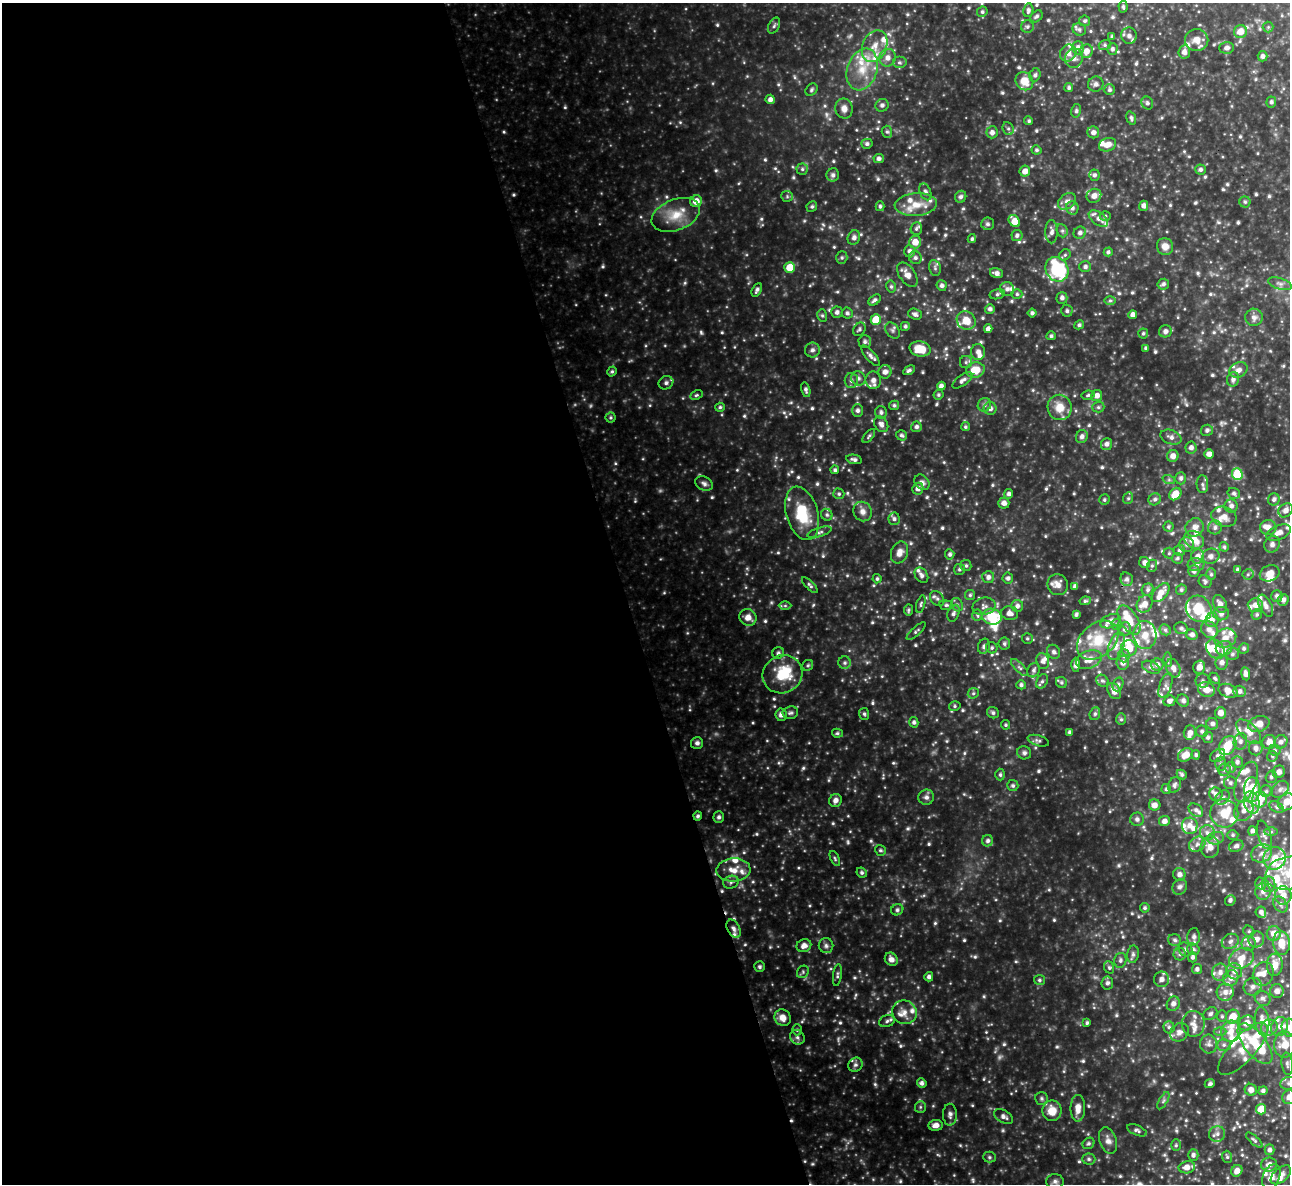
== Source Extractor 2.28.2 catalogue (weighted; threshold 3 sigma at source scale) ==
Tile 9 of 4 x 4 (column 1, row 3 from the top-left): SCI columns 1-1288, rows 1445-2626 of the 5153 x 5132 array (HDU 1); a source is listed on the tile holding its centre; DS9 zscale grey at full resolution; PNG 1292 x 1186 px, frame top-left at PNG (2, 3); each listed source drawn as its Kron ellipse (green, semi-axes under 4 px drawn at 4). Shown black and unused: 48% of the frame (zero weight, under 3 of 4 exposures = <1% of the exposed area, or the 3 px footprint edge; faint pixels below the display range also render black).
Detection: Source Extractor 2.28.2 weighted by HDU 2 'WHT'; one run over the whole footprint, this tile lists its part. Background 0.355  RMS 0.037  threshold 0.165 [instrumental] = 3 sigma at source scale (4.5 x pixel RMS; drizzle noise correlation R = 1.50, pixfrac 1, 0.05/0.05 arcsec/px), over >= 5 px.
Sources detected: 914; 4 too faint to see at this stretch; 3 inside a brighter object's white glare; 1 cosmic-ray / hot-pixel residue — neither listed nor drawn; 115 inside a brighter listed object's ellipse — not listed separately; of the other 791, all 500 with FLUX_AUTO >= 5.94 (the completeness limit of this list) listed and drawn (291 fainter detections not listed), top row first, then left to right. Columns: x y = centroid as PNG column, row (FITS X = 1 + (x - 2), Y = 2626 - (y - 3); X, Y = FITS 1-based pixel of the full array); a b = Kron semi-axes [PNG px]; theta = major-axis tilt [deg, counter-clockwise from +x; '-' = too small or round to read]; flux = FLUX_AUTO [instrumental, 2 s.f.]
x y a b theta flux
1123 7 6 4 -87 6
1028 10 7 5 80 10
982 12 5 5 - 7.1
1036 16 7 5 42 8.3
1085 21 5 5 - 6.9
774 26 8 5 63 8.1
1027 27 6 6 - 8.5
1268 27 5 5 - 6.1
1079 29 7 6 - 8.9
1240 31 6 6 - 41
1112 36 3 3 - 6.3
1129 36 8 7 - 15
1197 40 11 11 - 34
1105 45 6 5 - 6.6
875 46 16 12 67 54
1078 48 6 6 - 21
1227 48 7 6 - 14
1112 49 5 5 - 10
1086 51 7 6 - 29
1184 52 7 6 - 16
1068 53 9 8 - 27
1263 56 5 5 - 13
887 58 9 8 - 24
1074 58 9 9 - 22
899 62 7 6 - 8.6
862 69 21 15 71 93
1035 75 7 5 73 7.8
1024 81 9 8 - 52
1096 84 8 7 - 12
1069 88 4 4 - 7.8
811 90 7 5 49 6.9
1109 90 5 5 - 8.3
770 99 4 4 - 15
1271 102 5 5 - 8.5
1147 103 6 5 - 8.6
882 105 7 6 - 12
844 109 10 8 -78 24
1076 111 7 5 76 7.2
1131 118 7 4 -73 8.8
1029 121 4 4 - 7.1
1008 129 7 5 -68 7.8
887 132 6 5 - 6.7
992 132 6 5 - 15
1093 132 6 6 - 16
867 144 5 5 - 9.5
1108 145 9 6 21 31
1036 150 5 4 - 6.6
879 159 5 4 - 11
802 169 5 5 - 7
1200 169 5 5 - 10
1025 171 5 5 - 25
833 175 6 6 - 12
1094 175 5 5 - 9.1
925 192 9 5 -68 11
787 196 6 5 - 6.1
1094 196 7 6 - 21
961 197 6 5 - 9.7
696 201 6 5 - 37
1067 201 10 7 41 17
1245 202 5 5 - 6.3
916 205 21 11 4 61
812 206 5 5 - 6.5
880 206 5 4 - 7.4
1144 206 5 4 - 16
1072 208 7 6 - 11
676 215 25 15 21 86
1105 216 5 5 - 6.3
1098 219 11 6 -37 17
1014 221 6 5 - 48
988 224 6 6 - 9
916 229 6 5 - 6.7
1062 231 7 5 -68 7.5
1052 232 11 6 -89 15
1080 233 6 6 - 12
1017 235 5 5 - 11
854 238 7 6 - 14
972 239 4 4 - 6.8
915 242 6 6 - 37
1165 246 8 8 - 26
910 251 6 5 - 12
1108 252 4 4 - 8
1065 255 6 5 - 6.5
842 258 6 5 - 6.6
915 258 6 6 - 11
790 267 5 5 - 71
1085 267 6 5 - 11
935 268 8 6 -78 9.2
1057 269 13 11 -58 290
996 273 7 5 -15 14
907 275 14 8 -54 26
1163 284 6 5 - 9.6
1280 284 12 5 -17 15
942 285 5 5 - 12
891 286 6 5 - 7.3
1007 289 7 7 - 14
757 290 7 4 61 11
997 294 8 5 12 7.3
1017 294 5 4 - 6.4
1062 298 6 5 - 13
875 300 7 4 35 9.9
1110 301 6 4 1 6
990 309 5 4 - 11
1067 311 6 5 - 9.2
837 312 6 5 - 12
847 313 6 5 - 8.8
1032 313 4 4 - 9.1
915 314 7 5 -21 11
822 315 6 5 - 6.7
1133 315 4 4 - 17
1254 317 9 8 - 17
876 320 5 5 - 99
966 321 10 8 -37 50
1079 325 5 4 - 7.7
905 326 4 4 - 8.1
859 329 7 5 57 8.7
988 329 4 4 - 17
893 330 9 6 -55 9.9
1165 331 6 6 - 12
1143 333 5 5 - 6.5
1051 336 4 4 - 6.9
865 342 6 6 - 10
1146 348 4 3 - 6.9
920 349 10 7 -12 69
812 350 7 7 - 12
978 352 8 7 - 16
870 356 13 5 -49 14
966 362 6 6 - 8.1
909 370 6 4 26 8.4
975 370 9 7 11 63
1238 370 9 7 27 17
612 371 5 4 - 6.6
885 372 7 6 - 17
858 378 7 6 - 11
1233 379 7 6 - 13
851 380 7 6 - 13
873 380 9 7 -81 24
962 380 11 5 37 14
666 383 7 6 - 11
941 386 4 4 - 14
806 390 7 4 -76 10
696 395 6 4 26 6.2
938 395 5 4 - 6.4
1088 395 6 4 11 6.1
1097 396 5 5 - 21
894 405 5 4 - 7.1
984 405 7 6 - 10
720 407 5 4 - 6.6
1060 407 13 12 - 51
1098 407 6 5 - 6.7
990 408 6 6 - 15
857 410 6 5 - 11
881 412 6 6 - 10
610 418 5 5 - 6.6
881 424 8 6 -53 15
916 427 5 5 - 11
965 427 5 4 - 6.1
1207 430 6 5 - 9.8
901 435 5 5 - 8.1
869 436 8 4 50 6.7
1082 437 6 6 - 14
1171 437 11 7 -20 17
1106 444 6 5 - 14
1191 447 6 5 - 15
1209 454 5 5 - 18
1173 456 6 5 - 22
854 459 8 4 -12 11
835 470 4 4 - 7.2
1237 474 6 5 - 150
1181 478 6 5 - 11
1169 480 6 4 -18 5.9
922 482 8 6 -47 14
704 484 9 6 -27 12
1202 484 9 6 -88 12
918 489 6 5 - 19
1234 493 6 5 - 8.9
839 494 5 5 - 6.9
1009 494 5 4 - 12
1175 494 7 5 47 55
1128 498 6 5 - 6.2
1155 499 6 5 - 10
1274 499 6 5 - 9.7
1104 500 5 5 - 6.8
1004 503 6 5 - 16
1231 506 6 6 - 12
1286 510 8 6 45 16
863 512 10 9 - 22
802 513 27 16 -73 140
827 515 6 5 - 7.3
1224 517 13 9 -18 30
894 519 6 5 - 10
1168 527 5 5 - 6.4
1195 527 9 8 - 23
1215 527 7 7 - 12
1268 527 8 7 - 20
819 532 12 4 16 10
1279 533 13 7 24 28
1194 540 10 8 -32 50
1272 544 8 7 - 13
1187 545 7 7 - 12
1224 547 5 4 - 6.3
1179 550 5 5 - 8.4
899 552 11 8 70 26
1169 553 5 5 - 6.2
950 554 5 4 - 8.9
1198 556 7 6 - 22
1211 556 9 7 24 15
1177 558 5 5 - 7.3
1145 563 6 5 - 16
1196 565 8 6 -3 11
966 566 5 5 - 7.6
1152 566 6 5 - 6.3
959 569 5 5 - 7.2
1237 569 4 4 - 6.9
1194 571 6 5 - 13
1270 573 10 7 22 31
1211 574 6 5 - 6.2
1248 574 5 5 - 6.3
921 575 8 6 -55 12
988 577 6 6 - 14
1008 578 5 5 - 10
877 579 4 4 - 6.7
1127 579 7 6 - 11
1205 581 7 6 - 7.8
810 585 10 4 -45 8.5
1058 585 10 10 - 25
1075 586 4 4 - 10
1148 590 6 5 - 8.7
1181 590 5 5 - 7.2
1161 593 11 6 50 30
970 595 5 5 - 6.2
1277 596 6 5 - 12
937 599 8 6 -48 10
1283 600 6 5 - 14
1085 601 6 4 8 6
921 604 9 4 74 6.5
1145 604 9 7 60 24
1220 604 9 6 -68 21
946 605 7 5 -8 7.2
957 605 7 5 -66 8.5
1255 605 7 6 - 22
785 606 6 4 0 6.1
984 606 12 8 13 18
1017 606 6 6 - 13
1266 606 12 6 -63 19
1199 609 14 12 -47 94
908 610 5 4 - 6.1
953 613 8 5 70 11
1010 613 8 7 - 18
1076 614 4 3 - 7.9
1221 614 8 7 - 11
1257 614 5 5 - 7
977 615 5 5 - 6.5
748 617 9 8 - 29
992 617 10 8 -10 110
1129 620 16 8 -58 55
1212 620 7 6 - 15
1110 621 11 6 22 20
1117 625 5 5 - 7.8
1181 628 7 6 - 9.7
1125 629 7 6 - 9.9
1165 630 6 5 - 6.7
1209 630 9 7 -45 19
916 631 12 4 42 7.7
1145 635 14 11 -88 44
1192 635 6 5 - 13
1027 638 5 5 - 6.3
1225 638 11 9 24 30
1098 640 23 16 40 100
1004 644 6 6 - 8.5
984 646 8 5 73 11
1116 646 14 7 70 26
992 648 6 5 - 7.3
1129 648 8 8 - 58
1224 648 8 7 - 16
1244 648 5 5 - 7.1
1215 649 10 8 -49 51
1054 652 7 6 - 10
778 653 6 5 - 8.4
1232 654 7 6 - 9
1124 656 6 6 - 9.8
1089 660 13 8 22 33
1168 660 7 4 -88 6.1
1042 661 8 6 -82 14
1222 662 7 6 - 15
845 663 6 6 - 8.1
1123 663 7 6 - 17
808 665 6 5 - 6.4
1076 665 7 4 90 17
1157 665 6 6 - 16
1151 667 9 6 -24 12
1199 667 7 6 - 30
1020 668 11 4 -45 10
1173 668 9 7 -69 18
1034 670 7 6 - 9.4
783 674 20 18 31 120
1246 674 6 4 -82 15
1215 678 6 4 -44 6.9
1042 681 8 5 62 9.1
1102 681 7 5 -38 8
1203 681 7 7 - 11
1061 682 6 5 - 6.9
1118 684 7 5 72 7.2
1021 685 5 4 - 9.4
1166 685 13 6 71 15
1206 689 9 7 -22 37
1114 691 9 6 -58 25
1228 691 10 6 -20 35
1240 691 6 5 - 12
973 693 6 5 - 6.4
1169 701 6 5 - 13
1183 701 6 5 - 11
955 706 6 4 14 6.2
790 713 8 6 9 8.8
993 713 6 5 - 9.4
1220 713 6 5 - 23
864 714 6 5 - 6.5
1095 714 6 5 - 7.2
781 715 6 5 - 14
1121 719 6 5 - 6.5
914 722 5 4 - 9.5
1212 724 6 6 - 11
1259 724 11 7 16 41
1006 725 5 4 - 6
1202 731 6 5 - 9.1
1069 732 4 3 - 7.4
1249 732 15 8 -44 36
837 733 5 4 - 6.4
1190 733 7 6 - 18
1208 737 5 5 - 8.3
1038 741 11 5 -17 9.3
1240 741 8 6 76 14
1269 742 7 6 - 28
1281 742 7 6 - 15
697 743 6 6 - 11
1228 746 10 8 55 66
1256 748 7 6 - 17
1275 750 6 5 - 6.6
1024 753 7 6 - 9.6
1186 755 8 6 34 38
1196 755 4 4 - 6.3
1218 756 8 5 35 11
1272 756 5 5 - 6.6
1237 762 6 5 - 10
1221 764 7 5 89 7.9
1230 767 5 5 - 7
1224 770 6 6 - 11
1279 772 6 6 - 19
1000 775 6 4 -89 6.8
1182 775 5 4 - 7.8
1271 777 6 5 - 8.4
1246 782 21 10 69 45
1230 783 6 6 - 9.5
1174 785 8 6 66 11
1013 786 5 5 - 8.1
1166 789 5 4 - 6.5
1280 789 10 7 45 16
1252 790 12 8 90 77
1266 791 5 5 - 8.2
1216 794 7 6 - 15
926 797 8 7 - 14
1223 798 8 6 45 11
1260 799 8 7 - 67
835 800 7 6 - 16
1252 802 11 7 -77 29
1287 802 9 8 - 36
1155 805 6 5 - 19
1277 807 7 5 -28 8.9
1196 810 8 5 -38 12
1244 811 11 8 48 23
1224 813 14 14 - 65
698 816 4 4 - 6.6
719 817 6 5 - 8.6
1137 819 7 6 - 10
1164 821 5 5 - 17
1190 826 8 8 - 23
1253 831 5 4 - 11
1271 832 7 4 0 6.9
1207 833 7 7 - 14
1233 835 5 5 - 6.5
1264 835 14 6 -75 17
1216 838 8 6 15 13
988 841 5 5 - 10
1197 844 9 7 36 15
1236 846 7 6 - 13
1210 847 11 9 88 33
880 850 6 5 - 6.8
1262 853 10 8 27 25
1275 858 11 11 - 48
835 859 8 4 -64 6.5
733 870 17 11 3 48
862 873 5 4 - 7.3
1289 873 23 16 10 100
1179 874 6 6 - 15
731 882 8 6 20 10
1261 884 6 5 - 6.8
1269 884 8 6 -90 14
1180 887 8 7 - 12
1263 891 8 7 - 19
1283 895 9 8 - 33
1230 900 5 5 - 9.8
1280 905 9 6 -54 14
1145 908 5 4 - 6.3
897 910 6 5 - 7.5
1261 912 6 5 - 12
734 929 10 6 -62 13
1249 931 6 5 - 6.8
1274 934 7 7 - 39
1194 937 8 6 84 14
1256 939 8 7 - 25
1175 940 6 5 - 9.1
1230 941 9 7 32 15
1281 943 12 8 -85 54
1249 944 7 7 - 17
804 946 7 6 - 20
826 946 7 7 - 11
1185 949 7 6 - 9.3
1193 949 6 5 - 8.9
1133 954 9 5 81 8.6
1180 954 6 6 - 9.4
1192 957 5 4 - 9.8
1241 958 13 9 25 41
891 959 7 6 - 20
1120 960 7 6 - 9.1
1275 965 11 8 86 35
760 967 5 5 - 6.5
1109 967 6 5 - 6.1
1197 969 5 5 - 10
1234 971 8 7 - 21
803 972 6 5 - 6.9
1220 972 8 8 - 21
1263 974 12 10 67 27
837 975 11 4 83 8.1
929 977 5 4 - 10
1231 978 8 7 - 20
1162 979 7 7 - 20
1039 980 5 5 - 7.2
1107 983 6 6 - 9.9
1253 987 9 8 - 17
1277 991 7 6 - 19
1225 992 8 8 - 24
1263 998 8 7 - 13
1173 1004 7 6 - 18
904 1012 12 11 - 30
1210 1014 8 6 34 9.6
1222 1016 6 5 - 6.9
1233 1017 7 6 - 53
783 1018 9 7 -50 33
887 1021 8 5 19 10
1262 1021 14 7 -84 31
1087 1023 4 4 - 6.7
1247 1023 8 7 - 33
1193 1024 13 11 -90 30
1280 1026 10 8 63 21
1169 1027 6 5 - 9.1
1269 1027 8 8 - 18
1289 1028 9 7 -77 26
797 1030 5 4 - 6
1231 1031 11 9 74 35
1179 1032 10 8 41 19
1220 1032 6 4 0 6.1
797 1037 8 6 -46 12
1209 1044 9 8 - 16
1255 1044 24 11 -52 94
1285 1044 13 10 88 59
1224 1045 7 6 - 10
1243 1049 34 12 47 70
1287 1064 11 5 -83 11
855 1065 7 6 - 11
922 1083 5 4 - 11
1289 1083 8 6 16 12
1210 1084 5 4 - 7.8
1251 1090 6 6 - 20
1263 1091 4 4 - 9.5
1289 1097 7 6 - 24
1041 1098 6 6 - 7.9
1163 1101 9 4 60 7.8
920 1107 6 5 - 6.3
1078 1108 13 7 90 31
1261 1109 5 5 - 52
1052 1111 10 9 - 50
950 1115 11 7 90 14
1004 1117 10 6 -32 13
936 1125 7 5 5 19
1137 1130 10 5 -23 9.5
1217 1134 8 7 - 15
1108 1140 14 8 -70 22
1254 1140 10 4 -42 7.3
1089 1143 6 5 - 8
1176 1145 6 5 - 6.1
1270 1150 5 5 - 12
1193 1155 6 5 - 11
989 1157 6 5 - 6.4
1227 1157 6 5 - 6.2
1089 1159 6 5 - 7.6
1269 1164 8 7 - 18
1187 1167 8 6 12 29
1237 1171 6 5 - 21
1281 1175 12 7 40 20
1271 1177 13 8 68 27
1055 1181 8 7 - 12
Overlapping masked pixels (flux is a lower limit): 2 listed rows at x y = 844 109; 698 816
Isophote crosses this tile's border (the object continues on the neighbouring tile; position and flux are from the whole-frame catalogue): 6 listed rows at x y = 1287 802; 1289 873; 1289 1028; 1285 1044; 1289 1083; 1289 1097